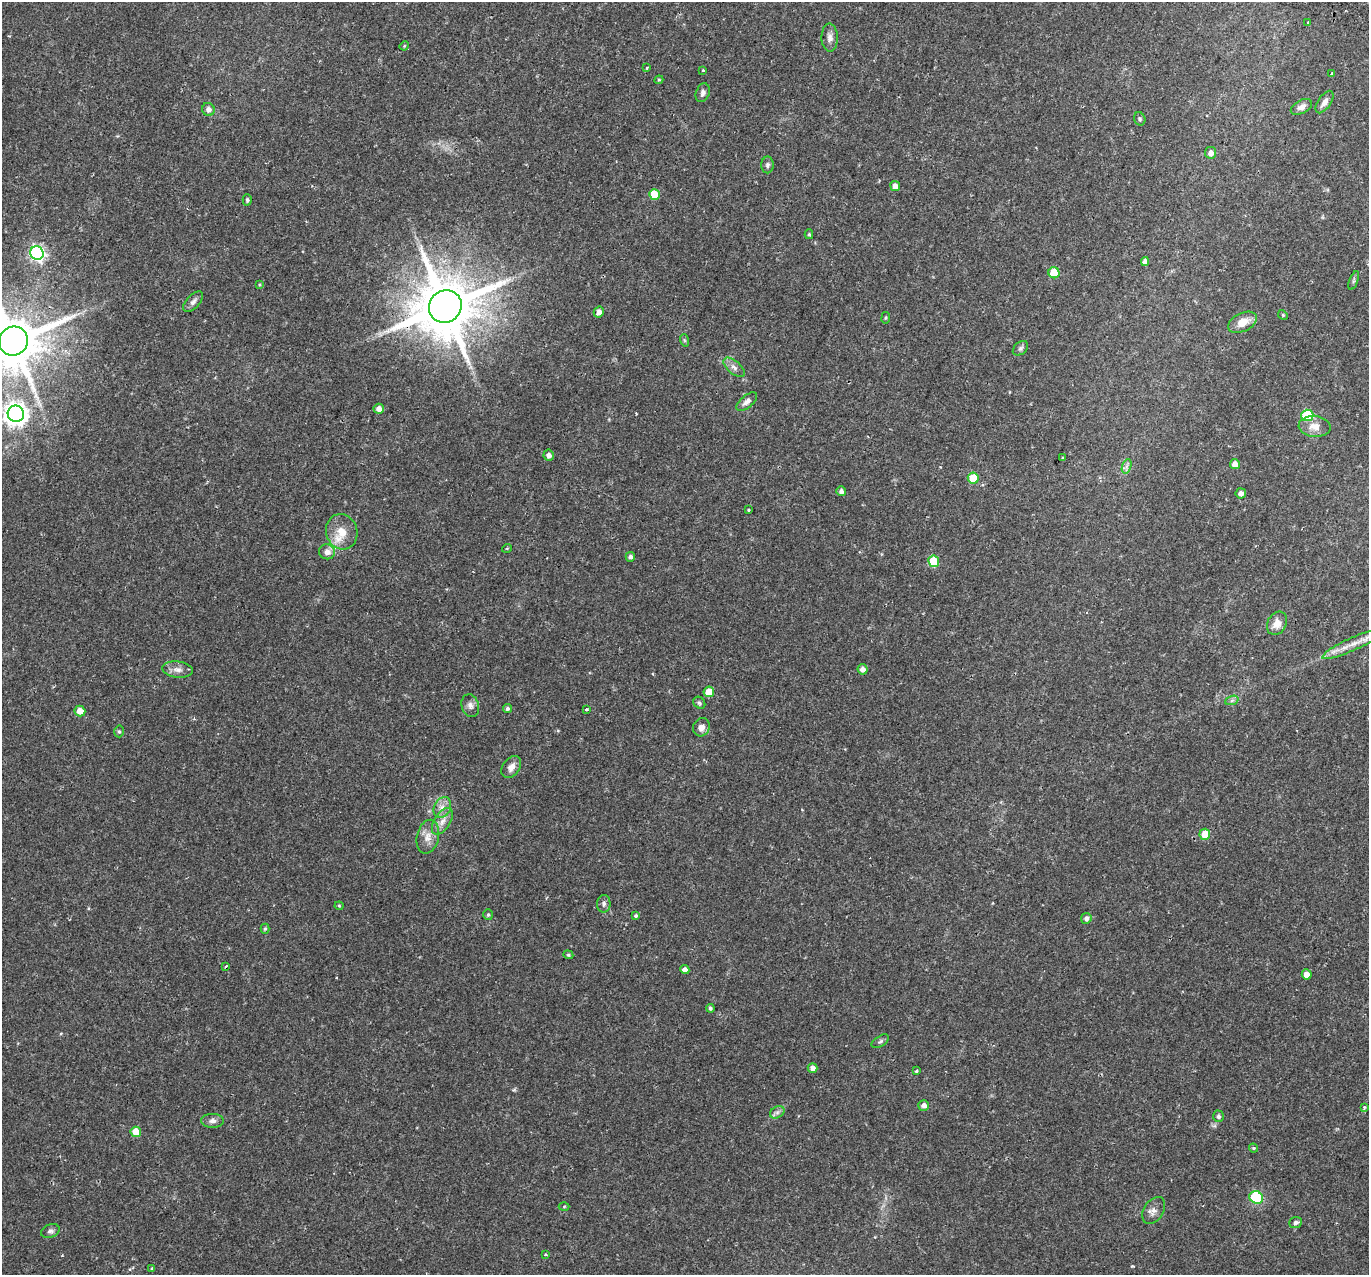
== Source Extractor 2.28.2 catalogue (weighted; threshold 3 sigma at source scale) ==
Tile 10 of 4 x 4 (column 2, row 3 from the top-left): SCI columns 1438-2804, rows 1570-2842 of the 5617 x 5745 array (HDU 1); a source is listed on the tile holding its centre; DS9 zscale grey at full resolution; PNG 1371 x 1277 px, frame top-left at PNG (2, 2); each listed source drawn as its Kron ellipse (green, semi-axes under 4 px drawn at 4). Shown black and unused: <1% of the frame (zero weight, under 2 of 3 exposures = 5% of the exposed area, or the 3 px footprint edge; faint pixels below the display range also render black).
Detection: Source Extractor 2.28.2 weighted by HDU 2 'WHT'; one run over the whole footprint, this tile lists its part. Background 0.0342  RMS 0.0038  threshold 0.0171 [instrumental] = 3 sigma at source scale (4.5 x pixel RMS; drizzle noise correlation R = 1.50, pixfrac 1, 0.0396/0.0396 arcsec/px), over >= 5 px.
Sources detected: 98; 1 cosmic-ray / hot-pixel residue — neither listed nor drawn; the other 97 listed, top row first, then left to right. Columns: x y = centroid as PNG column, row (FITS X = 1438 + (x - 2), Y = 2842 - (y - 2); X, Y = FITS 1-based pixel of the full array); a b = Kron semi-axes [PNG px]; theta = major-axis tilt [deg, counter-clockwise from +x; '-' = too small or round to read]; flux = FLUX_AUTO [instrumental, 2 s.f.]
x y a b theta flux
1308 22 3 2 - 1.1
830 38 14 8 -89 2.1
404 46 5 3 - 0.34
647 68 3 3 - 0.38
703 70 3 3 - 0.84
1331 73 3 3 - 1.5
659 80 4 4 - 0.41
703 93 9 6 69 1.3
1324 102 13 6 56 2
1301 107 11 6 27 1.7
208 109 6 6 - 1.8
1140 119 7 5 -67 0.71
1211 153 6 5 - 1.9
767 165 8 6 89 0.96
895 186 5 5 - 2.1
654 194 5 5 - 8.3
247 200 5 4 - 0.79
809 234 5 4 - 0.52
37 253 7 6 - 100
1145 261 4 4 - 1.7
1054 273 5 5 - 10
1354 281 10 3 69 0.66
260 285 4 3 - 0.39
193 302 13 6 46 1.5
445 306 17 15 40 2900
599 312 5 5 - 2.2
1283 315 5 4 - 0.43
886 318 6 3 81 0.4
1242 322 15 9 26 4.9
684 340 6 4 -71 0.52
13 341 15 14 - 2500
1020 348 9 6 41 0.92
734 367 13 6 -41 1.7
747 402 12 6 39 1.6
379 409 5 5 - 2.2
16 414 8 8 - 300
1307 415 6 6 - 21
1315 426 16 10 -5 3.8
549 455 5 5 - 1.6
1063 458 4 3 - 0.35
1235 464 5 5 - 2.6
1127 466 7 4 71 0.96
973 478 5 5 - 10
841 491 5 4 - 1.3
1241 493 5 5 - 1.7
749 510 3 3 - 0.41
342 532 18 15 -75 6.5
507 548 5 3 - 0.31
327 552 8 7 - 2.5
630 557 5 4 - 1.1
934 561 5 5 - 11
1277 623 12 9 61 3.7
1354 643 35 6 24 5.9
863 669 5 5 - 2.1
177 670 15 8 -8 2.5
709 692 5 5 - 4.8
1232 700 7 4 20 0.75
699 703 6 5 - 0.69
470 706 11 8 -75 1.8
507 709 4 4 - 0.77
587 709 3 3 - 1.3
80 711 5 5 - 3.6
701 727 9 8 - 2.4
119 731 6 5 - 0.64
511 767 12 8 53 2.4
442 807 11 8 63 2.5
442 821 15 8 58 2.9
1205 834 5 5 - 6.5
428 837 17 11 76 3.8
604 904 9 6 87 1.2
339 906 4 4 - 0.38
488 915 5 4 - 0.59
636 916 4 4 - 0.63
1086 918 5 5 - 1.3
265 929 5 4 - 0.53
568 955 5 4 - 0.47
226 966 4 2 - 0.61
685 970 4 4 - 1.8
1307 974 5 5 - 2.7
710 1008 4 3 - 0.73
880 1041 10 5 32 0.79
813 1068 5 4 - 1.9
916 1071 3 3 - 0.43
924 1105 5 5 - 1.8
1364 1107 4 4 - 0.45
777 1112 8 5 30 1.1
1218 1116 6 5 - 0.9
212 1121 11 7 -1 1.6
136 1132 5 5 - 5.7
1254 1148 4 3 - 0.54
1256 1197 7 6 - 36
564 1207 5 3 - 0.39
1154 1210 15 9 58 2.4
1296 1222 6 5 - 1.1
50 1231 9 6 20 1.2
546 1255 4 2 - 0.34
152 1268 4 3 - 0.37
Overlapping masked pixels (flux is a lower limit): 2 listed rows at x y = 445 306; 13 341
Isophote crosses this tile's border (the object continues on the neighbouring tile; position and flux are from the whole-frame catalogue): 2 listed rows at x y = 13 341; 1354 643